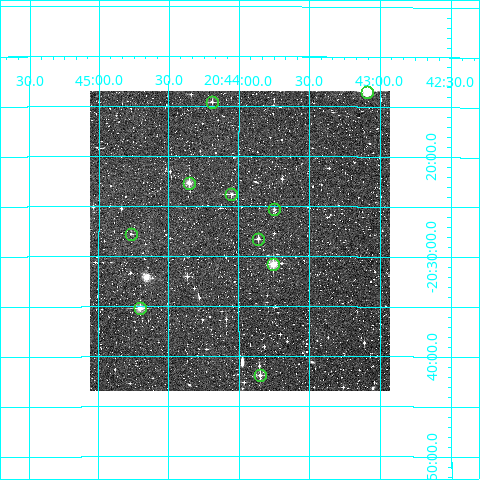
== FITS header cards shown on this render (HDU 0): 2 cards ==
NAXIS1  =                  300
NAXIS2  =                  300

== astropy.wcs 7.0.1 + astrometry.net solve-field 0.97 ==
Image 300 x 300 px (HDU 0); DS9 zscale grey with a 90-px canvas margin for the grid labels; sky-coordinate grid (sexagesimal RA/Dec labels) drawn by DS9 from the SOLVED WCS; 10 Tycho-2 reference stars matched to detected sources circled (green)
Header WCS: RA---TAN/DEC--TAN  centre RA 20:44:00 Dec -20:28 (311.00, -20.47 deg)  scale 6 arcsec/px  FOV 30.0' x 30.0'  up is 0 deg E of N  parity normal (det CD < 0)
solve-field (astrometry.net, Tycho-2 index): VERIFIED the header's WCS against the Tycho-2 star catalogue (verified at 2 index scales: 6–10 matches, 0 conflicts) and refined it, rather than solving blind
Solved WCS: RA---TAN-SIP/DEC--TAN-SIP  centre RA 20:44:00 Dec -20:28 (311.00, -20.47 deg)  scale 6 arcsec/px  FOV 30.0' x 30.0'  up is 0 deg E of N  parity normal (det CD < 0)
The solver's refit moves the header's centre by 1.6 arcsec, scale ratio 0.9994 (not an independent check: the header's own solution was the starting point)
Tycho-2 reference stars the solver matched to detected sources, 10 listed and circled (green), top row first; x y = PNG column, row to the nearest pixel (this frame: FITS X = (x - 90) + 1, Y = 300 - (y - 91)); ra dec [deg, ICRS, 3 dp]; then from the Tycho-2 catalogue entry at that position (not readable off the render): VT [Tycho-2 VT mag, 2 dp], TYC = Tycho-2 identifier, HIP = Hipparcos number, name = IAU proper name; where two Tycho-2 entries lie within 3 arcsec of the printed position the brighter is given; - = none
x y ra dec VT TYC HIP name
367 92 310.773 -20.225 9.12 6339-1210-1 - -
212 102 311.047 -20.243 11.81 6339-1074-1 - -
189 183 311.088 -20.378 10.16 6339-1166-1 - -
231 194 311.012 -20.397 11.05 6339-1453-1 - -
274 209 310.937 -20.422 11.53 6339-1372-1 - -
131 234 311.192 -20.463 11.94 6339-1638-1 - -
258 239 310.965 -20.471 11.38 6339-1413-1 - -
273 264 310.939 -20.514 9.84 6339-1667-1 - -
140 308 311.176 -20.587 9.70 6339-1624-1 - -
260 375 310.962 -20.698 10.89 6343-905-1 - -